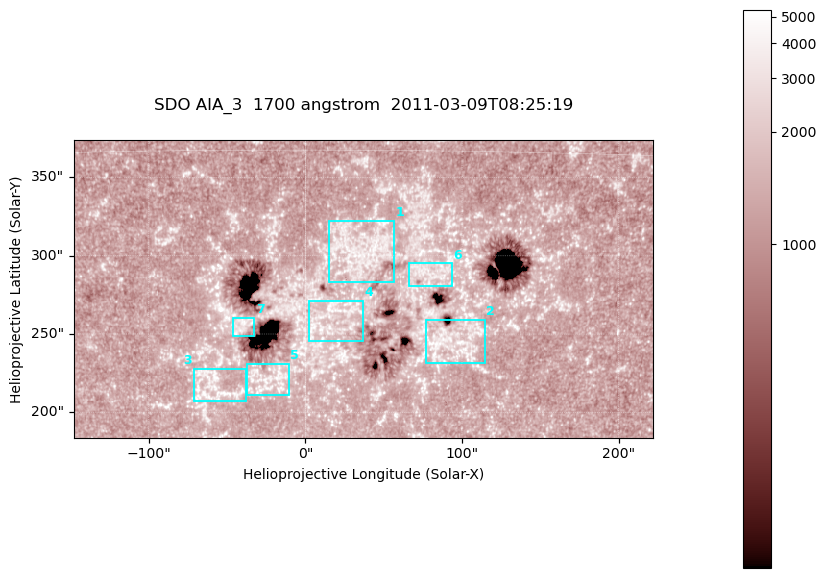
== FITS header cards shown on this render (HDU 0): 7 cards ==
TELESCOP= 'SDO     '           /
INSTRUME= 'AIA_3   '           /
WAVELNTH=                 1700 /
WAVEUNIT= 'angstrom'           /
DATE-OBS= '2011-03-09T08:25:19.712' /
CTYPE1  = 'HPLN-TAN'           /
CTYPE2  = 'HPLT-TAN'           /

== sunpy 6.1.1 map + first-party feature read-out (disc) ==
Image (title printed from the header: SDO AIA_3  1700 angstrom  2011-03-09T08:25:19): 603 x 310 px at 0.613 arcsec/px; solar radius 966 arcsec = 1577 px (partial field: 2.4% of the solar disc is inside the frame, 100% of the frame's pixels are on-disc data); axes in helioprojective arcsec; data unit not stated in the header (colour bar unlabelled)
Pointing: header CRPIX1/2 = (2053.97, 2042.58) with CRVAL1/2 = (0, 0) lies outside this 603 x 310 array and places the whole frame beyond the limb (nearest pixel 1.43 R_sun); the SolarSoft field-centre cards XCEN/YCEN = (36.91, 278.8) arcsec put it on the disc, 1815 arcsec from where CRPIX/CRVAL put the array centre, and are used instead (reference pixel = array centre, CRVAL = XCEN/YCEN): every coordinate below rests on XCEN/YCEN
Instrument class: DISC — disc imager (sunpy class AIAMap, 1700 A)
Bright regions (active regions / flare kernels): reference = the on-disc median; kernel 5 px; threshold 5 sigma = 1548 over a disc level ~1289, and >= 1.15x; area >= 186 px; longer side >= 4 px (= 2.5 arcsec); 7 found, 7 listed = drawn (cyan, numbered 1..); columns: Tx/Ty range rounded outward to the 2 arcsec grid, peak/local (2 s.f.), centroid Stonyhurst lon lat
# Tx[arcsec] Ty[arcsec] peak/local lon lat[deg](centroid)
1 14..58 282..322 3.4 +2 +11
2 76..116 230..260 3.4 +6 +7
3 -72..-38 206..228 3.6 -4 +6
4 2..38 244..272 3.6 +1 +8
5 -38..-10 210..232 3.4 -1 +6
6 66..94 280..296 2.9 +5 +10
7 -46..-32 248..262 3.4 -2 +8